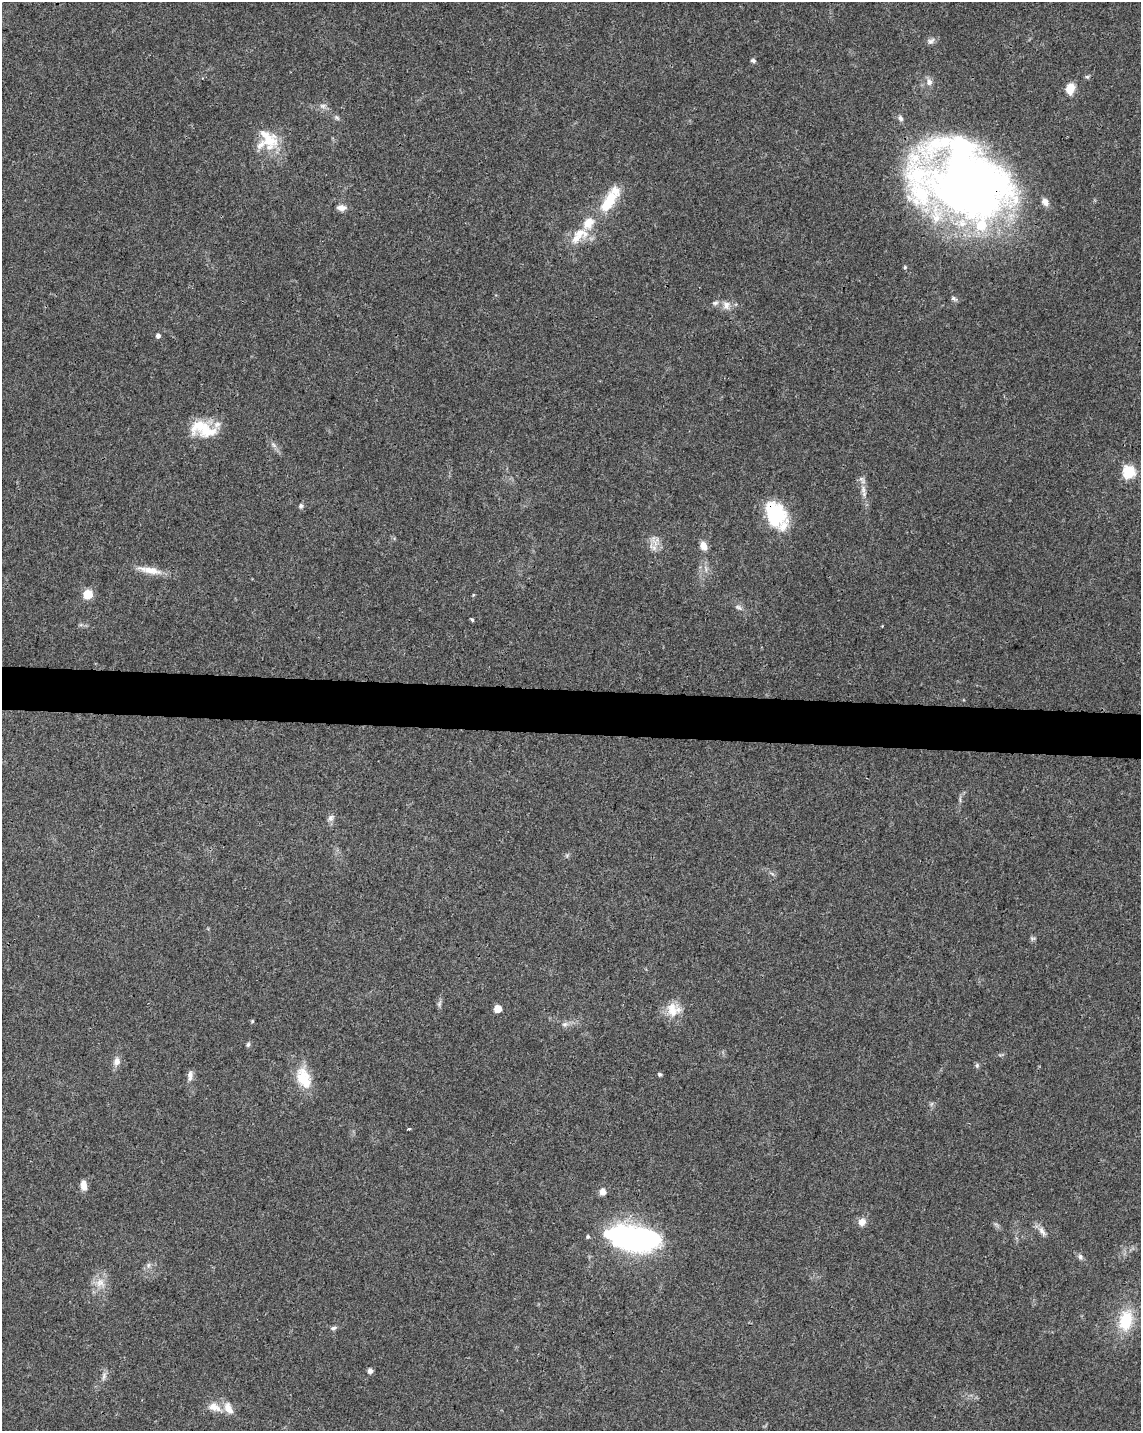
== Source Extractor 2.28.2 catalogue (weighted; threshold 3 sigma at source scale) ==
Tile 7 of 4 x 3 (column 3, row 2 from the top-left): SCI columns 2280-3418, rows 1658-3086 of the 4568 x 4800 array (HDU 1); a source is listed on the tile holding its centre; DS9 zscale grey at full resolution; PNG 1143 x 1433 px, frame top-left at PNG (2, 2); no overlay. Shown black and unused: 3% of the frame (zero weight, under 3 of 4 exposures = <1% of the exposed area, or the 3 px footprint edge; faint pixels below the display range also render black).
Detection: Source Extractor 2.28.2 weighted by HDU 2 'WHT'; one run over the whole footprint, this tile lists its part. Background 0.0473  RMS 0.0036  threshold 0.0163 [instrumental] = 3 sigma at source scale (4.5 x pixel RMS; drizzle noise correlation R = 1.50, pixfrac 1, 0.0396/0.0396 arcsec/px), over >= 5 px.
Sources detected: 74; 2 inside a brighter object's white glare — not listed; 13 inside a brighter listed object's ellipse — not listed separately; the other 59 listed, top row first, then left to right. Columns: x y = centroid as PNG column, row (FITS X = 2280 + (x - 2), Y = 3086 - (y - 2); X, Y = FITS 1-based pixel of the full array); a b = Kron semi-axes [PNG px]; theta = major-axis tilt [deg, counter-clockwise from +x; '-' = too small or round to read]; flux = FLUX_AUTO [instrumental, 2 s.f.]
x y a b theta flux
931 41 11 7 41 1.4
753 60 6 5 - 0.77
1087 77 6 4 0 0.59
929 82 10 8 -85 1.8
1070 89 11 8 75 5.6
323 106 8 6 0 1.3
337 118 7 4 -45 0.71
900 118 8 6 -65 1.1
269 140 26 23 -72 11
971 187 93 66 -29 240
609 200 33 11 58 15
341 208 12 7 -2 2.1
588 223 20 15 53 7.6
905 267 5 4 - 0.47
954 299 9 5 -28 0.81
715 303 9 6 19 1.1
726 305 13 10 -80 2.7
158 336 5 5 - 1.2
199 425 28 17 9 9.3
274 445 9 6 -49 1.2
1129 472 6 6 - 41
863 489 13 7 89 2.3
301 506 7 6 - 0.88
776 515 27 17 -63 27
655 541 17 11 -69 3.3
703 546 11 7 -67 3
150 570 35 9 -11 5.6
88 594 6 5 - 18
473 595 5 3 - 0.34
738 607 9 6 -17 1
472 620 5 3 - 0.46
331 818 9 8 - 1.4
1032 938 7 5 7 0.69
439 1004 8 5 60 0.82
498 1009 5 5 - 5.7
673 1010 20 18 -25 6.4
252 1021 5 3 - 0.39
565 1024 9 6 15 1.2
248 1044 6 5 - 0.75
117 1061 10 8 75 2.3
977 1065 6 5 - 0.66
659 1074 5 4 - 0.57
190 1075 14 6 87 1.8
303 1077 25 18 -81 10
931 1104 7 4 71 0.61
409 1129 3 3 - 0.72
84 1185 11 7 -82 2.9
603 1192 5 5 - 3.3
862 1222 10 9 - 2.5
1042 1231 15 6 -54 2
639 1241 63 22 -18 82
1080 1257 8 6 -88 0.98
148 1265 7 4 89 0.8
100 1283 14 13 - 4.4
1126 1321 24 15 78 14
333 1328 9 5 9 0.88
370 1371 5 5 - 1.6
104 1376 13 6 77 1.4
214 1407 19 11 -19 4.1
Overlapping masked pixels (flux is a lower limit): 2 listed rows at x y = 971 187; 776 515
Isophote crosses this tile's border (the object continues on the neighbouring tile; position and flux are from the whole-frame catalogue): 1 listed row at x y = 971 187